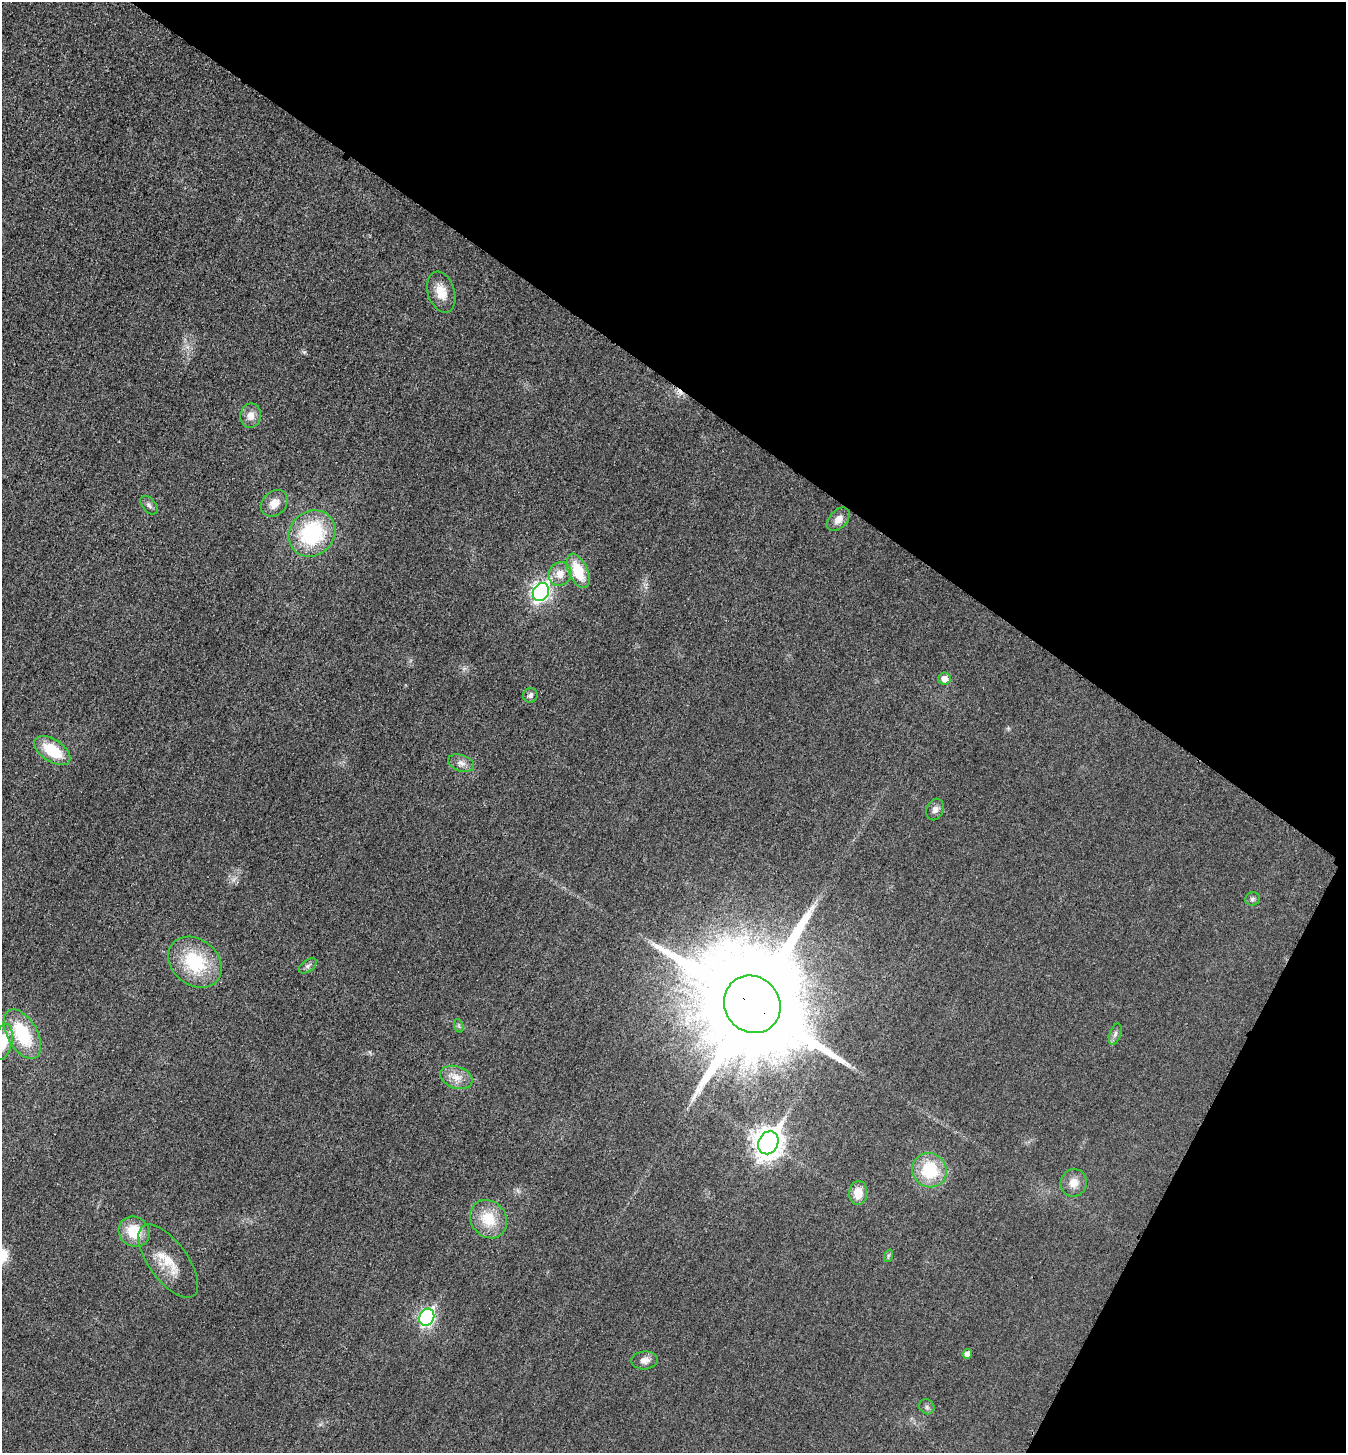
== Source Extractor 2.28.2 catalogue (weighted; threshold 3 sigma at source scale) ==
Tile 8 of 4 x 4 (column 4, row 2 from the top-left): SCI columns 4199-5542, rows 2922-4372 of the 5850 x 5845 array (HDU 1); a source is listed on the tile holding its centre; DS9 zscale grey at full resolution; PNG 1348 x 1455 px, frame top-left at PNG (2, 2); each listed source drawn as its Kron ellipse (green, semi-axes under 4 px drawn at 4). Shown black and unused: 32% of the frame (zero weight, under 3 of 4 exposures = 2% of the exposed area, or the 3 px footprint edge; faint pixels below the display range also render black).
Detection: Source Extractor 2.28.2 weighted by HDU 2 'WHT'; one run over the whole footprint, this tile lists its part. Background 0.0192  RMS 0.0054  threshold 0.0243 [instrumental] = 3 sigma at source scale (4.5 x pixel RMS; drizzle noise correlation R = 1.50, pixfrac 1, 0.05/0.05 arcsec/px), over >= 5 px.
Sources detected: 36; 1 cosmic-ray / hot-pixel residue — neither listed nor drawn; the other 35 listed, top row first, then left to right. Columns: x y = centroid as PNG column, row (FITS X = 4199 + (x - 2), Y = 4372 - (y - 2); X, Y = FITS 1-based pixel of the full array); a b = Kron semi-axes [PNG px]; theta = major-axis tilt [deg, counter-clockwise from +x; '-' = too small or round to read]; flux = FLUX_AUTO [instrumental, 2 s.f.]
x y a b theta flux
441 292 21 13 -72 9.1
251 416 12 10 80 4.8
274 503 15 12 45 6.2
149 505 11 6 -50 1.9
838 519 13 8 49 4.2
312 533 24 22 43 48
578 571 18 9 -66 17
560 574 12 11 - 5.8
541 592 9 7 61 170
945 679 6 6 - 4.7
530 695 7 7 - 1.7
52 751 20 11 -34 19
461 763 13 8 -18 3.3
935 810 11 8 67 2.6
1253 899 7 6 - 1.3
195 962 29 23 -38 33
308 966 10 6 34 1.6
752 1004 30 27 -50 20000
459 1026 7 4 -71 0.91
22 1034 27 15 -60 30
1115 1034 11 5 71 1.8
3 1042 18 9 77 13
456 1077 16 11 -19 6.4
768 1143 12 9 61 650
929 1170 17 17 - 26
1074 1183 14 13 - 5.9
858 1193 12 9 85 8
488 1219 20 17 -51 16
134 1232 16 14 -39 15
888 1256 6 4 72 0.87
168 1261 43 19 -54 16
427 1317 9 7 61 110
967 1354 5 4 - 3.5
644 1360 13 9 4 3.6
927 1407 8 7 - 1.5
Overlapping masked pixels (flux is a lower limit): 1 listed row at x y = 752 1004
Isophote crosses this tile's border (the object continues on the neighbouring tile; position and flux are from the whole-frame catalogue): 1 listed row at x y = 3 1042
Unlisted compact peaks at least as high as the median listed source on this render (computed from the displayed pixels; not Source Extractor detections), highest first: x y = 304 352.